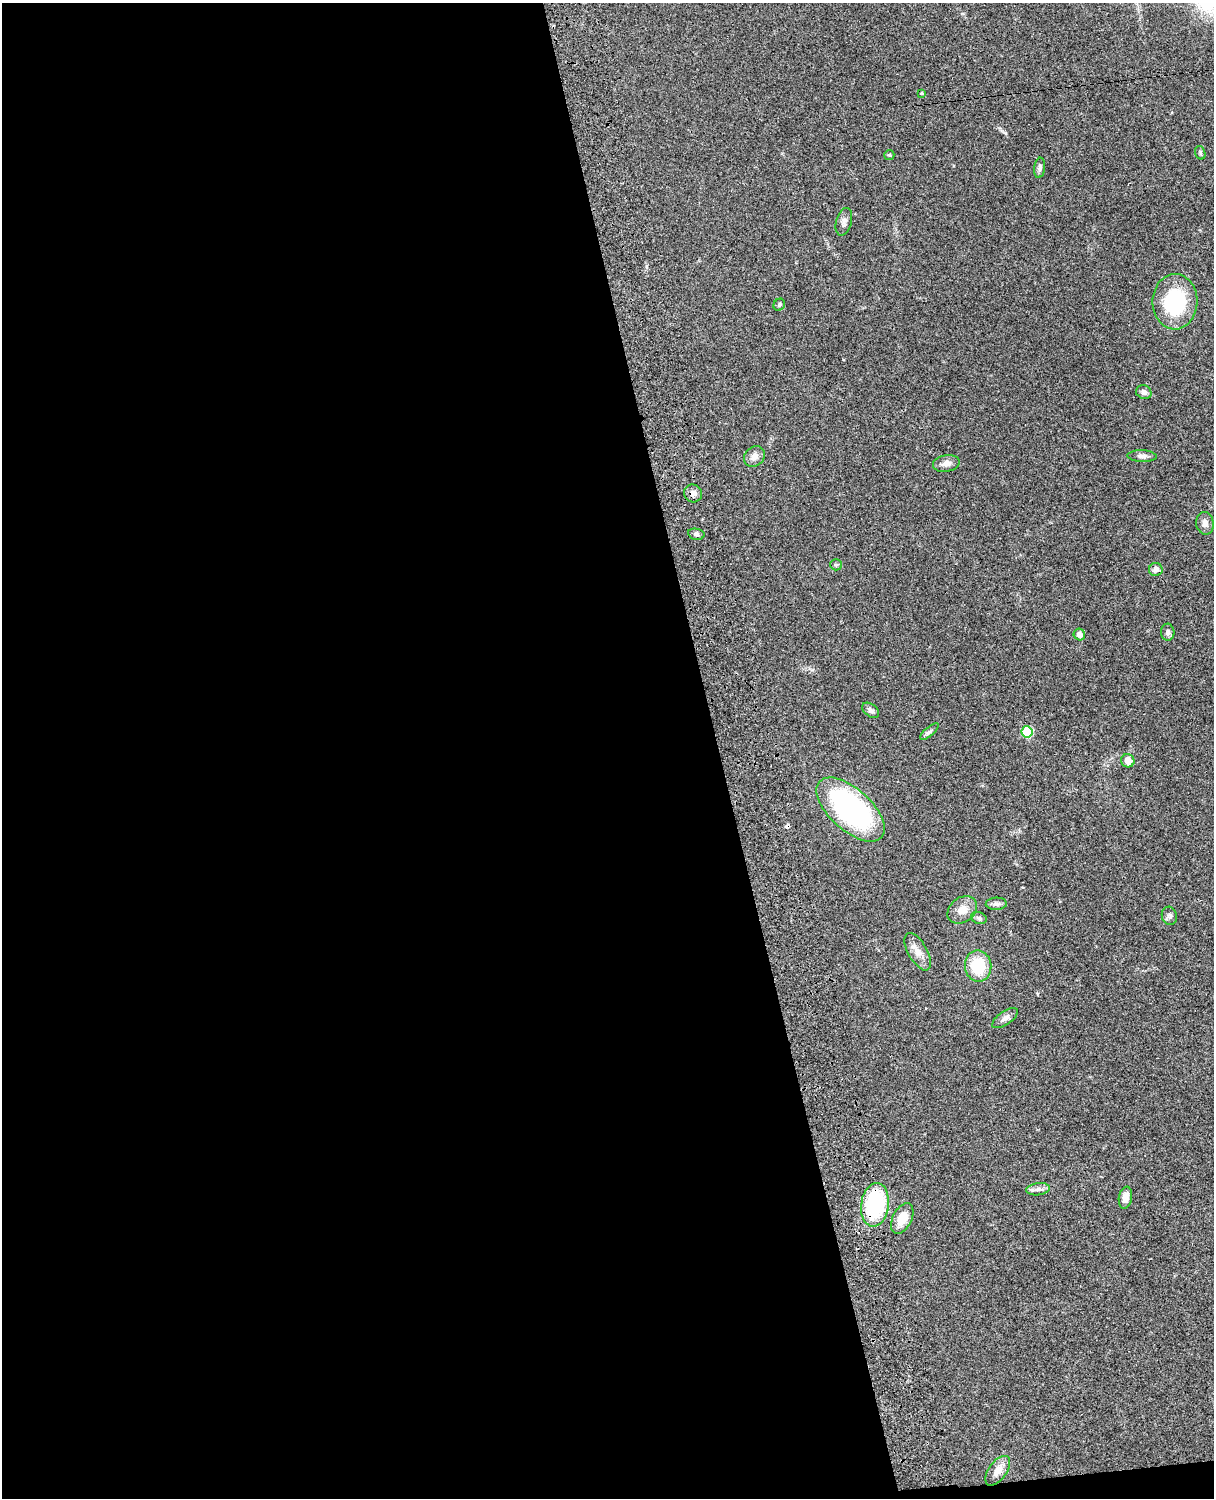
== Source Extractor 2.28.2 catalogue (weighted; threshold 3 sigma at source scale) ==
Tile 9 of 4 x 3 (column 1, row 3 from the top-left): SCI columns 121-1332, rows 276-1771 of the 5089 x 4926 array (HDU 1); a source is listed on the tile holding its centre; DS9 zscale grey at full resolution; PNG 1216 x 1500 px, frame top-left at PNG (2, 3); each listed source drawn as its Kron ellipse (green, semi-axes under 4 px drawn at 4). Shown black and unused: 60% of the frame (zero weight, under 3 of 4 exposures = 6% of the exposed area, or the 3 px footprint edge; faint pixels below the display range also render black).
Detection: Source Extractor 2.28.2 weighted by HDU 2 'WHT'; one run over the whole footprint, this tile lists its part. Background 0.0742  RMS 0.0058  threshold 0.0259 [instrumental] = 3 sigma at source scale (4.5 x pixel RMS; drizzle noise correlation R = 1.50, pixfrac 1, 0.05/0.05 arcsec/px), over >= 5 px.
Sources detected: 36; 1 cosmic-ray / hot-pixel residue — neither listed nor drawn; the other 35 listed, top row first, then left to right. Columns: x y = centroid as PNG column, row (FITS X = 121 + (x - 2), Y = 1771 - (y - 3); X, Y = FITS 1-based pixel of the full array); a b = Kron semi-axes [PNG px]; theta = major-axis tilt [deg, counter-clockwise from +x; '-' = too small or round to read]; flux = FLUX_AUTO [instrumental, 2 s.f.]
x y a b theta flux
921 93 4 3 - 0.53
1200 153 7 5 -72 0.99
889 155 5 5 - 0.78
1040 168 10 5 83 1.8
844 222 14 7 75 2.6
1175 302 27 22 89 47
779 305 6 5 - 1
1144 392 8 6 -24 2.1
754 456 11 9 48 3.6
1142 456 14 6 -2 2.3
946 463 13 8 10 3.6
693 493 9 8 - 2.9
1205 523 11 9 -80 3
696 534 8 5 -11 1.5
836 565 6 5 - 0.93
1156 569 7 6 - 2.4
1168 632 8 6 -88 1.7
1079 635 6 5 - 3
871 710 10 6 -37 2.1
929 732 11 4 40 1.5
1027 732 5 5 - 35
1128 761 7 6 - 5.6
850 809 42 21 -42 110
996 904 10 6 3 1.9
962 910 16 12 39 6.3
1169 916 9 7 -75 1.8
979 918 8 5 -19 1.3
918 952 21 9 -61 5.4
978 966 16 13 -80 20
1005 1018 15 6 34 2.7
1038 1189 12 6 7 2.2
1125 1198 11 6 80 4.5
875 1205 22 14 83 58
902 1218 16 9 63 9.4
998 1471 17 9 55 5.6
Overlapping masked pixels (flux is a lower limit): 1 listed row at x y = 875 1205